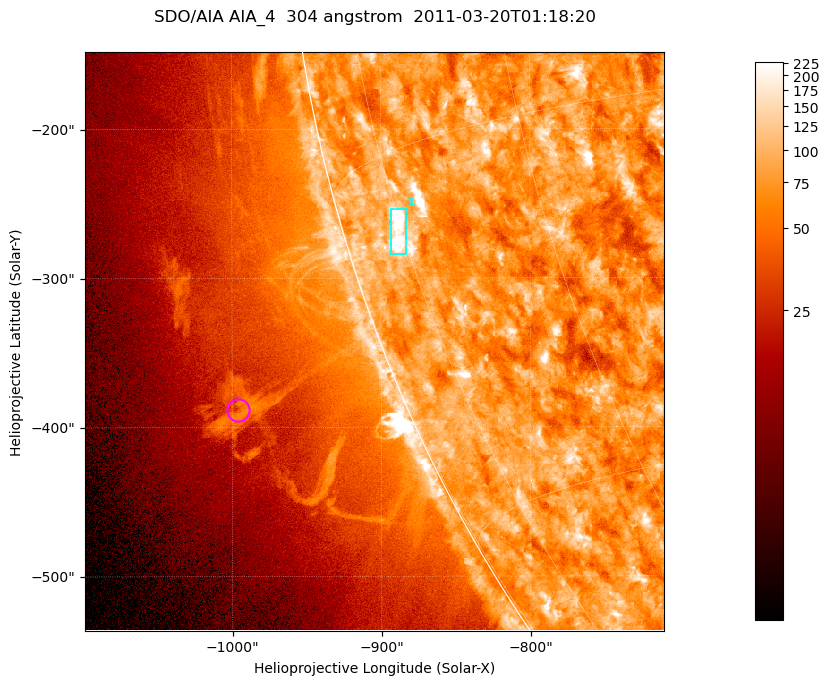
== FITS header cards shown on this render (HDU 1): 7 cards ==
TELESCOP= 'SDO/AIA '           / For AIA: SDO/AIA
INSTRUME= 'AIA_4   '           / For AIA: AIA_ATA1, AIA_ATA2, AIA_ATA3 or AIA_AT
WAVELNTH=                  304 / [angstrom] Wavelength
WAVEUNIT= 'angstrom'           / Wavelength unit: angstrom
DATE-OBS= '2011-03-20T01:18:20.124' / [ISO] Date when observation started; ISO 8
CTYPE1  = 'HPLN-TAN'           / CTYPE1; Typically HPLN
CTYPE2  = 'HPLT-TAN'           / CTYPE2; Typically HPLT

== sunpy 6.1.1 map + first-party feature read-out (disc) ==
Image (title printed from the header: SDO/AIA AIA_4  304 angstrom  2011-03-20T01:18:20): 647 x 647 px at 0.6 arcsec/px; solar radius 964 arcsec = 1606 px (partial field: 2.4% of the solar disc is inside the frame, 47% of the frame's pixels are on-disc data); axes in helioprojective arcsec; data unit not stated in the header (colour bar unlabelled)
Orientation: roll -0.132 deg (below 1 deg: not rotated)
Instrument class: DISC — disc imager (sunpy class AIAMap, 304 A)
Bright regions (active regions / flare kernels): reference = the on-disc median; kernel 5 px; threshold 5 sigma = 116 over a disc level ~75.2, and >= 1.15x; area >= 418 px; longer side >= 8 px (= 4.8 arcsec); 1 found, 1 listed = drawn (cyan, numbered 1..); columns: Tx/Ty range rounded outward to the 2 arcsec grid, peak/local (2 s.f.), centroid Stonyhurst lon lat
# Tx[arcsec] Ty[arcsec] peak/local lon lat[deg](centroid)
1 -894..-882 -284..-252 6.2 -75 -18
Off-limb structures (1.02-1.3 R_sun): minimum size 209 px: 6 found; the strongest spans PA ~110 deg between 1.08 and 1.14 R_sun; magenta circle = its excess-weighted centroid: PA ~110 deg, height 1.11 R_sun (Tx ~-996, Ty ~-388 arcsec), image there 1.6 x the reference